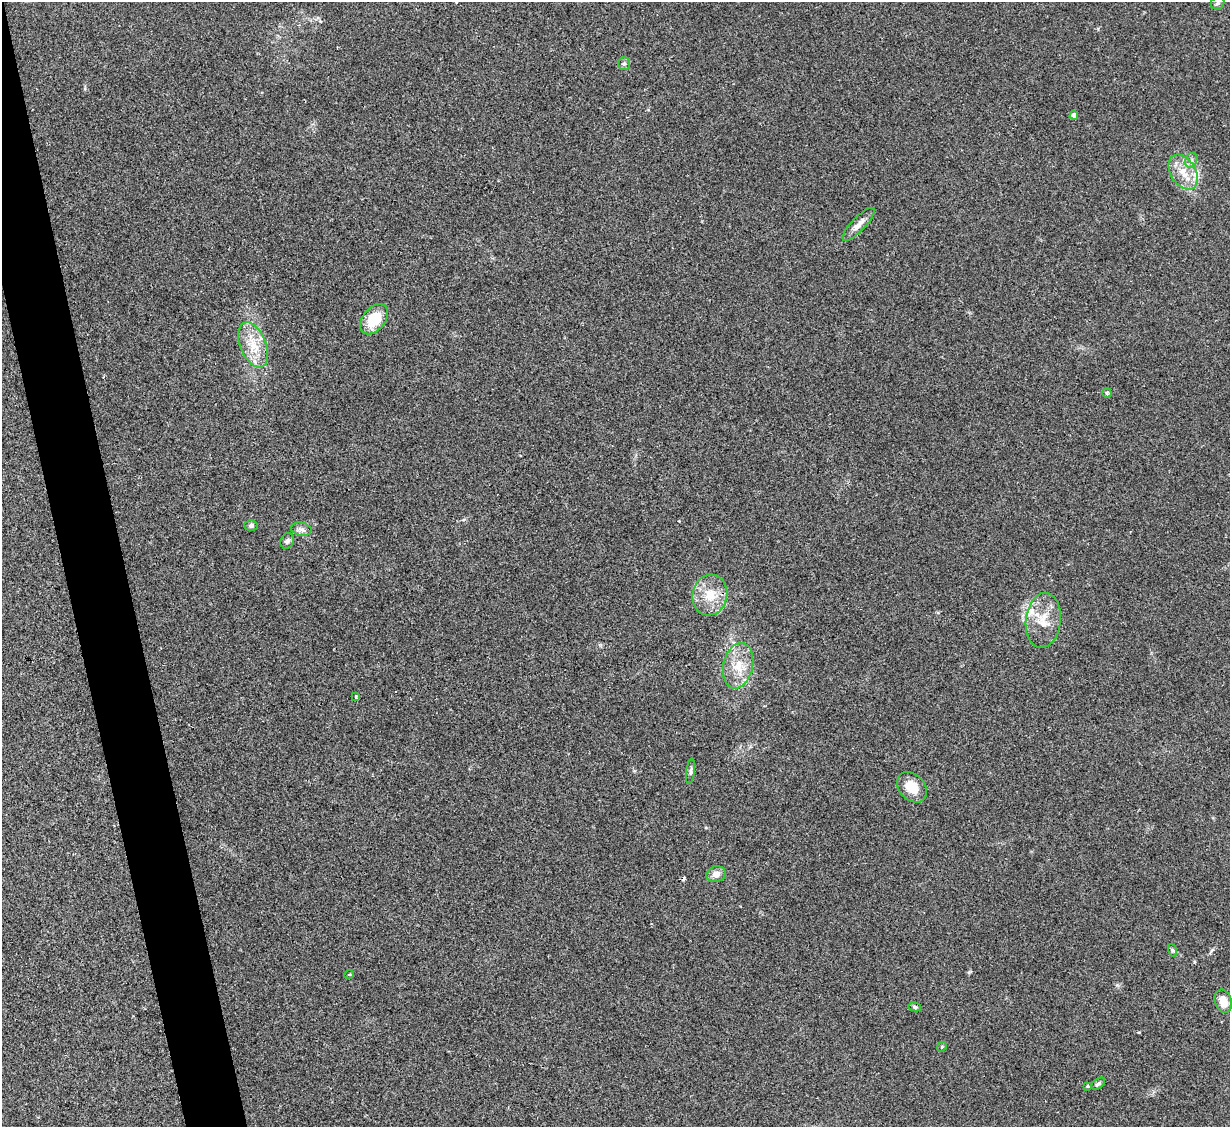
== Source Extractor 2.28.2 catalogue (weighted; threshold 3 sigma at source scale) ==
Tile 11 of 4 x 4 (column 3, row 3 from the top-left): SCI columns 2455-3682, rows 1377-2501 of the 4909 x 4890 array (HDU 1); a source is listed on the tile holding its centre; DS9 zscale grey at full resolution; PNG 1232 x 1129 px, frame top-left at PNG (2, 2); each listed source drawn as its Kron ellipse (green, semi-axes under 4 px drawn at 4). Shown black and unused: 4% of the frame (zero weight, under 2 of 3 exposures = <1% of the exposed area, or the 3 px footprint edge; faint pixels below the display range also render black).
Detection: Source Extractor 2.28.2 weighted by HDU 2 'WHT'; one run over the whole footprint, this tile lists its part. Background 0.0906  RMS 0.0097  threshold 0.0434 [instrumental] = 3 sigma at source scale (4.5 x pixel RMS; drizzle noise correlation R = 1.50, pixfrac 1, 0.05/0.05 arcsec/px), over >= 5 px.
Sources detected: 31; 1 cosmic-ray / hot-pixel residue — neither listed nor drawn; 4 inside a brighter listed object's ellipse — not listed separately; the other 26 listed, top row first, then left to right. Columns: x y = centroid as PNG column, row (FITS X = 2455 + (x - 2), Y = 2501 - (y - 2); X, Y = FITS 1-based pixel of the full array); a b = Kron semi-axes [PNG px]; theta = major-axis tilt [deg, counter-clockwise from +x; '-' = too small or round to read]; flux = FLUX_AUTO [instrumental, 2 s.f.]
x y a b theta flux
1218 3 7 6 - 2.3
624 64 6 5 - 2
1074 115 4 4 - 6
1191 160 7 6 - 2.9
1183 172 19 12 -58 17
859 224 22 7 46 8
374 319 17 11 50 29
253 345 24 13 -68 22
1107 393 5 4 - 1.4
251 525 6 5 - 1.9
301 529 10 6 -10 3.8
287 541 8 6 65 2.6
710 595 20 17 77 21
1043 620 27 17 83 22
738 666 23 14 78 21
356 696 3 3 - 1.4
691 771 13 3 83 2.3
912 787 17 12 -47 18
716 874 10 8 17 6.3
1172 950 7 4 -71 1.5
349 974 5 3 - 1.2
1223 1001 12 8 -72 13
915 1007 6 4 -12 1.8
942 1047 5 4 - 1.1
1098 1084 8 5 37 2.3
1088 1086 3 3 - 1.1
Isophote crosses this tile's border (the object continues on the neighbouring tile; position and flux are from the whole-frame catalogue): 1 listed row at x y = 1218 3